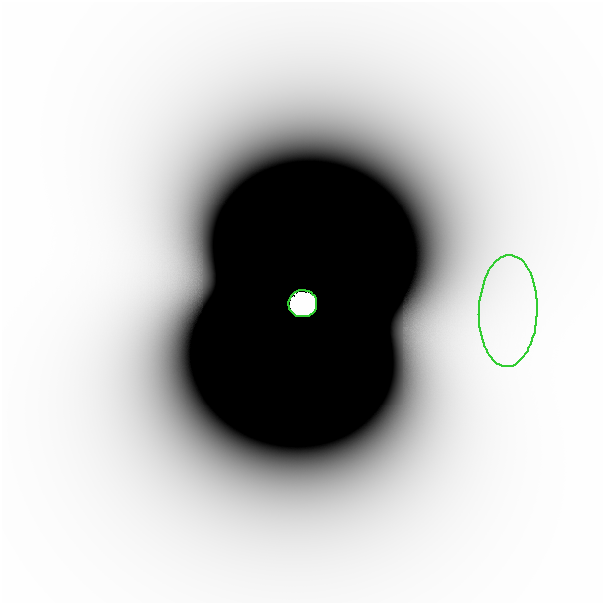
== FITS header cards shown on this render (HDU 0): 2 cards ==
NAXIS1  =                  601
NAXIS2  =                  601

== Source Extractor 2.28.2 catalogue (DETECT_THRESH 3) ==
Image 601 x 601 px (HDU 0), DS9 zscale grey, 1 PNG px = 1 image px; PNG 605 x 605 px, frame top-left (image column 1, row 601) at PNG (2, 2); each listed source drawn as its Kron ellipse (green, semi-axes under 4 px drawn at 4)
Background -1.80e-11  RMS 9.5e-12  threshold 2.84e-11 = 3 sigma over >= 5 px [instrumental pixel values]
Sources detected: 4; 2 with non-positive FLUX_AUTO (blend fragments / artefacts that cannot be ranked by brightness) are neither listed nor drawn; the other 2 listed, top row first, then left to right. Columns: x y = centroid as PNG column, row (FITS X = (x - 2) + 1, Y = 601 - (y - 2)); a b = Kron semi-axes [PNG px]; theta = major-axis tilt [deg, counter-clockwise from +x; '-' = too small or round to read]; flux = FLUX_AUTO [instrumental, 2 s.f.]
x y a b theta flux
303 304 14 13 - 4.4e+01
508 311 56 29 88 1.2e-07
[2 non-positive-flux detections neither listed nor drawn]